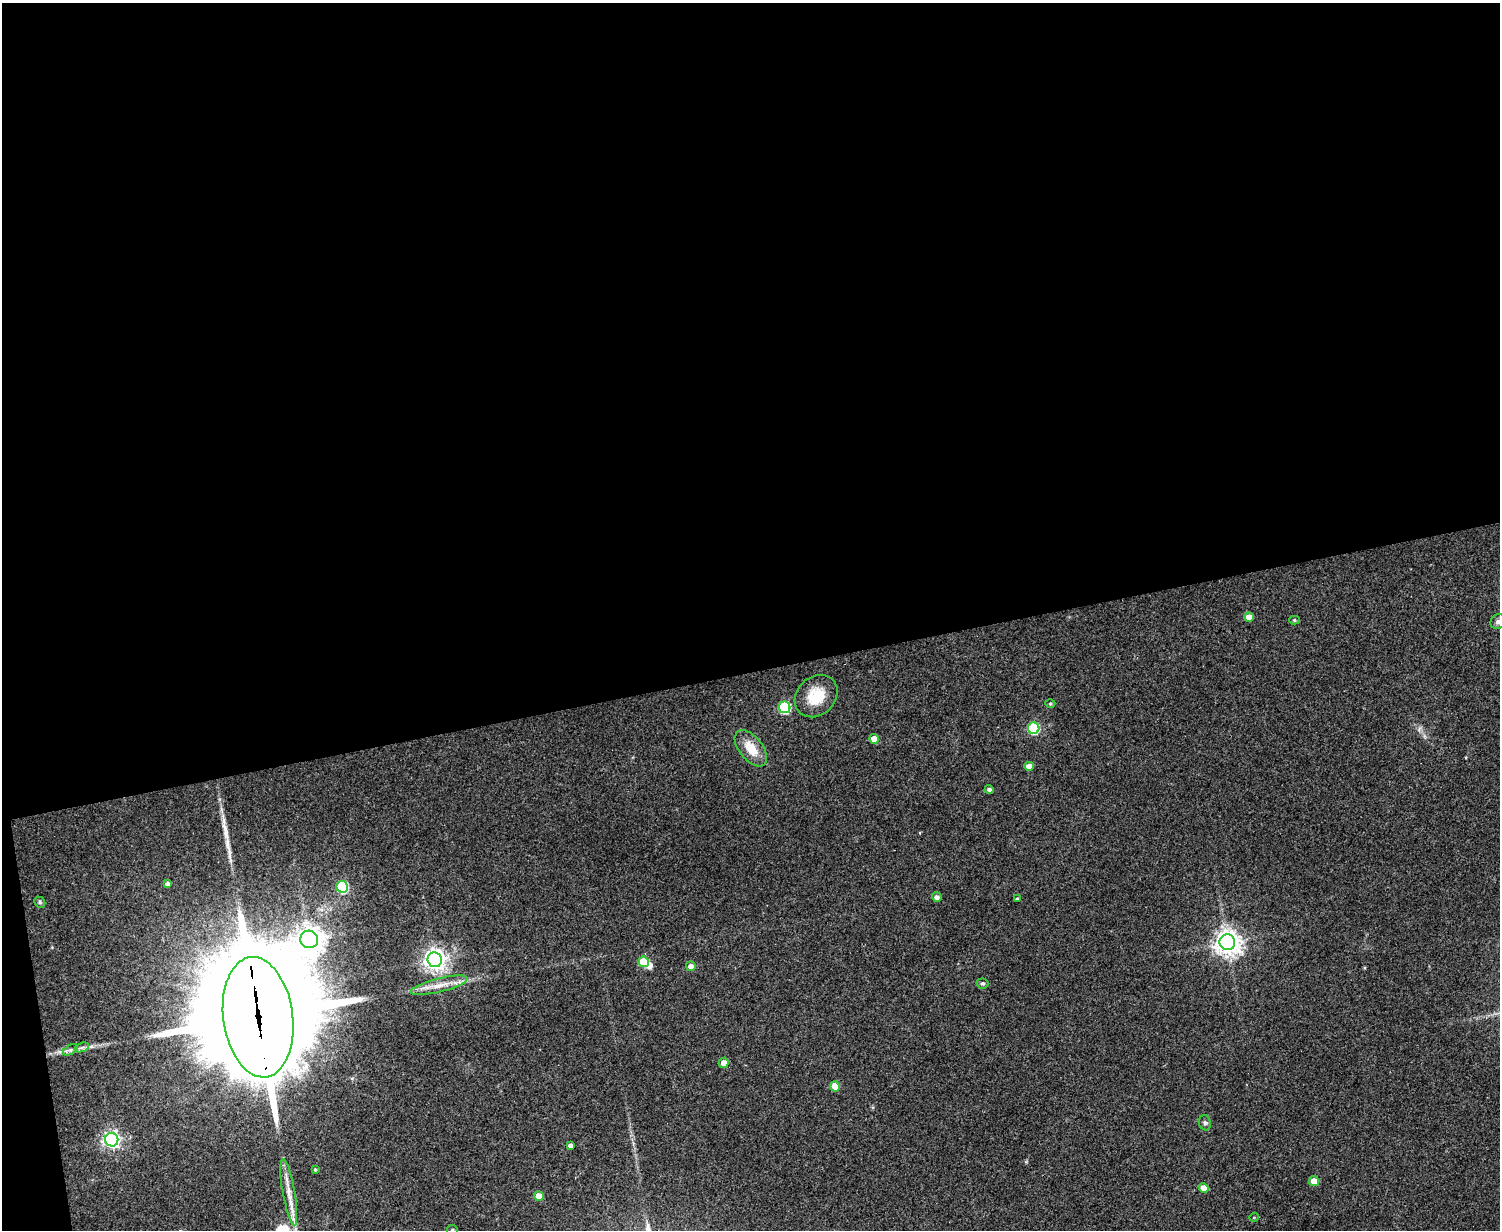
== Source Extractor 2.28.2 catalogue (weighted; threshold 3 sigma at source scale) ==
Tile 1 of 3 x 4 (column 1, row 1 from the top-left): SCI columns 161-1658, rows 3689-4916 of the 4918 x 4927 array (HDU 1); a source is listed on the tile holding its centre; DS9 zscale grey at full resolution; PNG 1502 x 1232 px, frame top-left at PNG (2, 3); each listed source drawn as its Kron ellipse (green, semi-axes under 4 px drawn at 4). Shown black and unused: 55% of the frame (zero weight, under 3 of 4 exposures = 2% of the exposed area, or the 3 px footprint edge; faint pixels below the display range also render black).
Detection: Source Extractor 2.28.2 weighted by HDU 2 'WHT'; one run over the whole footprint, this tile lists its part. Background 0.0787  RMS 0.0057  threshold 0.0256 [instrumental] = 3 sigma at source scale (4.5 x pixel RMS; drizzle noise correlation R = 1.50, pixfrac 1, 0.05/0.05 arcsec/px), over >= 5 px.
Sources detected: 41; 1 inside a brighter object's white glare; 1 long thin detection or spike segment (spike, bleed or trail) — neither listed nor drawn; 1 inside a brighter listed object's ellipse — not listed separately; the other 38 listed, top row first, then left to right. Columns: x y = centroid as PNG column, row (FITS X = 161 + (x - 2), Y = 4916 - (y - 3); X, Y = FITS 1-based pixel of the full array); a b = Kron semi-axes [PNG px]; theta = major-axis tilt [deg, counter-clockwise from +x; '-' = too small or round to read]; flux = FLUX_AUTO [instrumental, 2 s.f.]
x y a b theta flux
1249 617 5 4 - 6
1294 620 5 4 - 0.83
1498 621 8 7 - 1.8
816 696 23 19 44 15
1050 704 5 3 - 0.57
785 707 6 5 - 49
1034 728 6 5 - 48
874 739 5 5 - 7.3
751 748 21 11 -51 11
1029 766 4 4 - 4.9
989 789 4 4 - 1.4
168 884 4 4 - 2.2
342 887 6 5 - 48
937 897 5 4 - 2.3
1017 899 3 3 - 0.57
40 902 6 5 - 0.99
309 939 9 8 - 590
1227 942 8 8 - 580
435 960 7 7 - 390
644 962 5 5 - 18
691 966 5 4 - 3.6
983 983 6 5 - 0.94
439 985 29 7 14 7.8
258 1017 60 35 -82 21000
82 1047 7 4 19 1.5
70 1050 8 4 30 1.4
724 1063 5 5 - 4.1
835 1086 5 4 - 8.4
1205 1123 8 6 -75 1.4
112 1140 7 6 - 200
570 1145 4 4 - 1.8
315 1170 4 3 - 0.64
1314 1181 5 5 - 6
1204 1188 5 4 - 6.3
289 1192 34 6 -80 7.6
539 1196 5 4 - 6.6
1254 1217 5 3 - 0.47
452 1230 6 5 - 1.1
Overlapping masked pixels (flux is a lower limit): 1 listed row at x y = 258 1017
Isophote crosses this tile's border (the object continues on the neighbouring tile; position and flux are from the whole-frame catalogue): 2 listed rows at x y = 1498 621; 452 1230